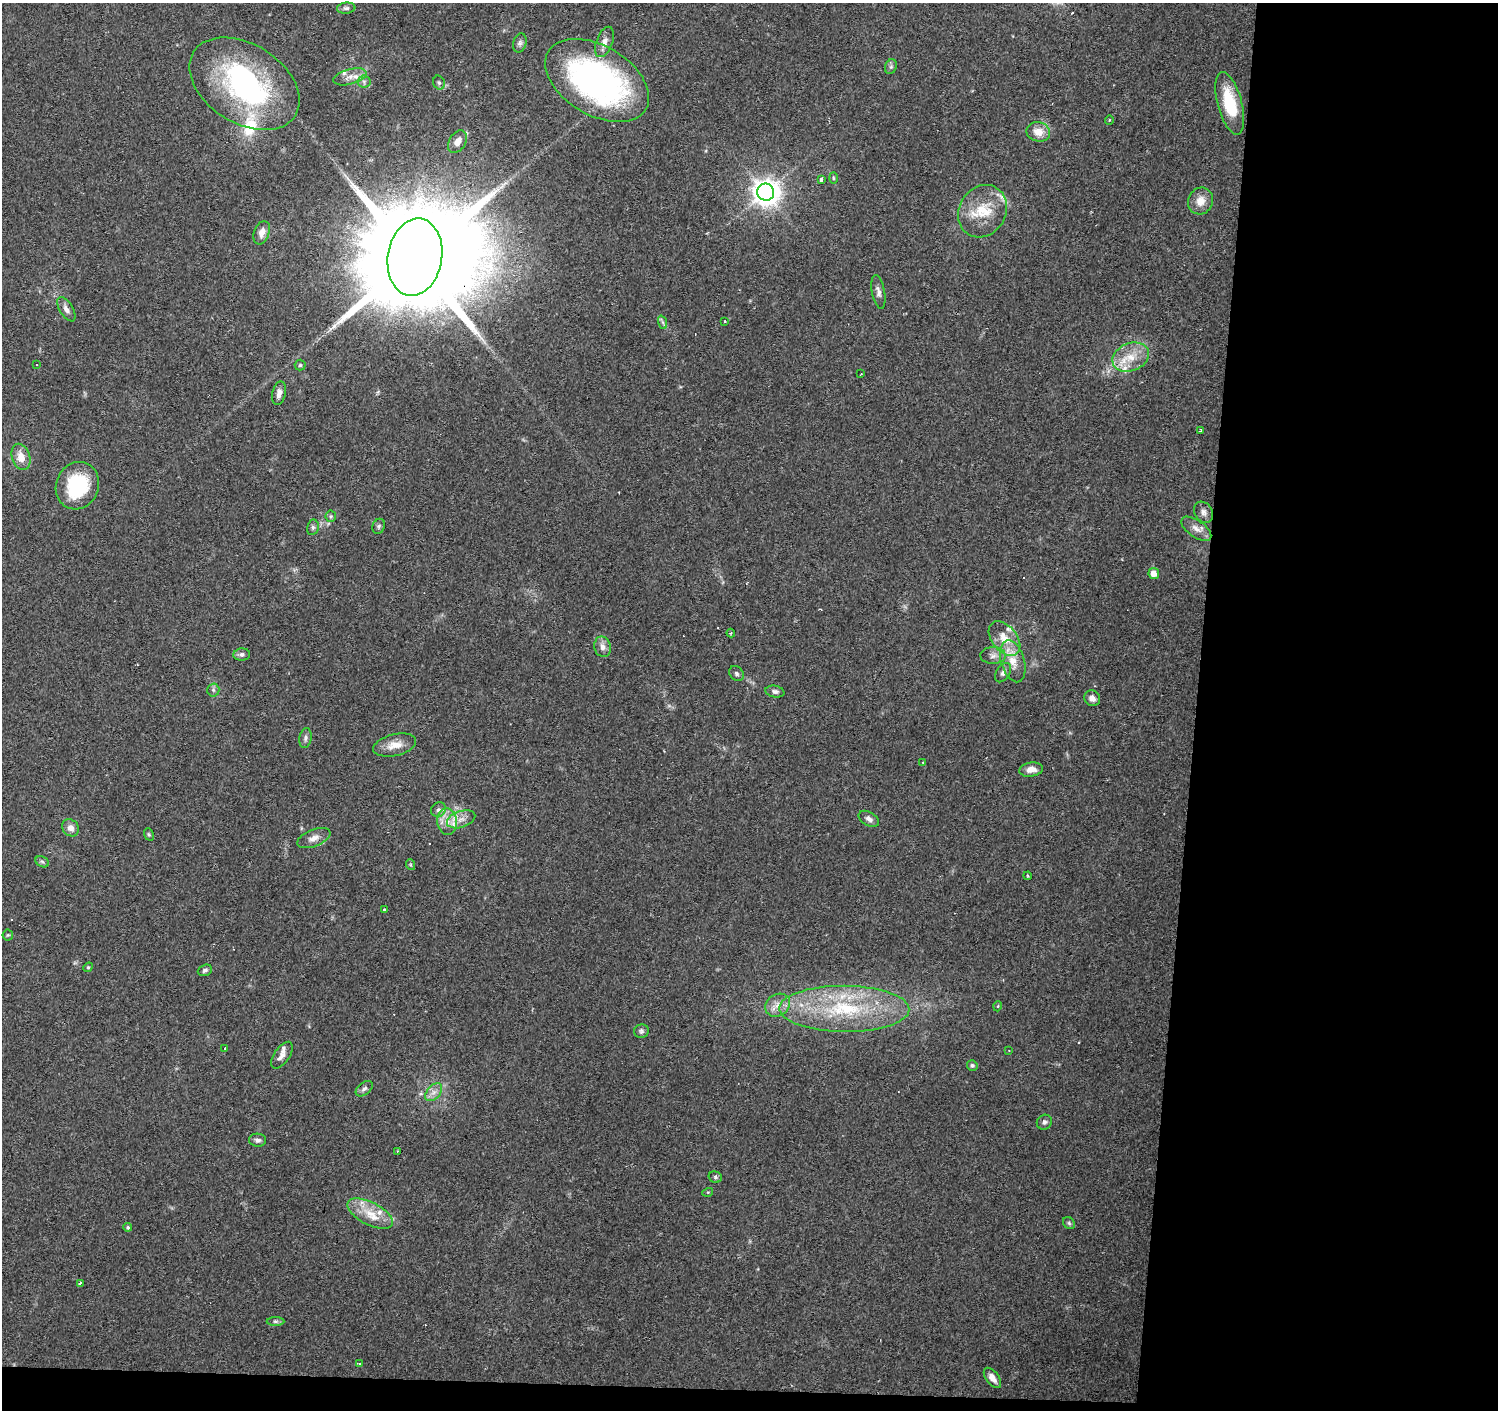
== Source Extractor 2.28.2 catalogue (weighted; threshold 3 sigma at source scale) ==
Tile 9 of 3 x 3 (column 3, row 3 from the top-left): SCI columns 2992-4487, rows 226-1633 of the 4493 x 4730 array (HDU 1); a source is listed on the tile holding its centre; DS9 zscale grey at full resolution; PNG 1500 x 1412 px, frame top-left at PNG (2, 3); each listed source drawn as its Kron ellipse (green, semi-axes under 4 px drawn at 4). Shown black and unused: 22% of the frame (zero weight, under 2 of 3 exposures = <1% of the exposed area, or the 3 px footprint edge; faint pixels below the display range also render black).
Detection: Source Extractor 2.28.2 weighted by HDU 2 'WHT'; one run over the whole footprint, this tile lists its part. Background 0.0983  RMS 0.0063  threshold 0.0282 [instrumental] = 3 sigma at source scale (4.5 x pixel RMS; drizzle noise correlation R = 1.50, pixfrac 1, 0.0396/0.0396 arcsec/px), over >= 5 px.
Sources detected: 105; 3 inside a brighter object's white glare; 5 cosmic-ray / hot-pixel residue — neither listed nor drawn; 8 inside a brighter listed object's ellipse — not listed separately; the other 89 listed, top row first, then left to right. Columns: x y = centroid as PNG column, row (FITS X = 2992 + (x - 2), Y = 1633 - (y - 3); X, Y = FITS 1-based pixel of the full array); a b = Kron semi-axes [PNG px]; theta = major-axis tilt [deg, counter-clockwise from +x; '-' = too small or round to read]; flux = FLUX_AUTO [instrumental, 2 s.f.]
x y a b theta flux
346 8 9 5 6 1.8
604 42 16 8 70 4.6
520 43 10 6 75 2
891 67 7 5 69 1.5
350 77 17 7 16 5.3
597 80 57 34 -31 200
364 82 6 6 - 1.7
439 83 7 5 -74 1.5
245 84 60 39 -32 130
1230 103 32 12 -75 26
1109 120 5 3 - 0.51
1038 132 12 9 -12 7.8
458 142 12 8 59 5.7
833 178 6 4 -88 0.77
821 179 3 3 - 11
766 192 8 8 - 710
1200 201 13 12 - 7.2
983 211 27 23 59 22
262 233 12 7 69 4.8
415 257 39 27 80 23000
878 292 17 6 -80 3.2
66 309 14 6 -58 3.4
725 321 3 2 - 0.6
662 322 7 4 -70 1.4
1131 357 19 14 21 13
37 365 3 2 - 0.64
300 365 5 5 - 1
861 374 2 2 - 0.36
279 393 12 6 76 3.5
1201 431 3 2 - 0.88
21 457 13 9 -72 7.9
77 486 24 21 67 43
1204 512 11 8 -57 3
331 516 6 5 - 1.1
379 526 8 6 67 1.4
313 527 8 6 78 1.5
1196 529 17 8 -35 5
1154 574 6 5 - 4.6
731 633 4 4 - 0.72
1004 639 20 12 -51 13
603 647 10 8 -76 3.9
242 655 8 6 6 2.1
993 655 12 8 -1 3.6
1013 661 21 11 -74 11
1003 673 10 7 57 2.4
736 674 8 6 -49 1.7
213 690 6 6 - 1.5
775 691 9 6 -11 2
1092 698 8 7 - 3.3
305 738 10 6 78 1.9
395 745 22 10 14 8.4
923 763 4 2 - 1.2
1031 770 12 7 8 5
438 810 8 7 - 2
461 819 15 8 19 5.7
869 819 11 6 -30 2.8
447 821 13 10 -85 7.2
70 828 9 7 -50 3.9
149 834 6 4 -68 0.92
314 838 17 8 22 4.7
42 862 7 5 -29 1.4
411 865 5 3 - 0.69
1028 876 4 3 - 0.65
385 910 4 3 - 4.1
8 935 5 5 - 0.93
88 967 5 4 - 0.81
205 970 7 5 20 1.6
778 1005 13 11 35 6.6
998 1006 5 3 - 0.56
844 1009 65 23 -1 69
641 1031 7 6 - 1.6
225 1048 3 3 - 1.3
1009 1050 3 2 - 0.48
282 1055 15 7 55 4.2
972 1065 5 5 - 1.3
364 1089 10 6 39 2
434 1092 10 6 49 3.5
1044 1122 8 7 - 2
258 1140 8 6 -2 2
397 1151 2 2 - 0.6
715 1177 7 5 -15 1.3
708 1192 5 3 - 0.67
370 1214 25 11 -27 13
1069 1223 7 5 -47 1.3
128 1227 4 4 - 0.95
80 1283 3 2 - 0.93
275 1321 9 4 0 1.3
359 1363 3 3 - 1.2
992 1378 12 6 -53 5.1
Overlapping masked pixels (flux is a lower limit): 1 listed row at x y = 415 257
Isophote crosses this tile's border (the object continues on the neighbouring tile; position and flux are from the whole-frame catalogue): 1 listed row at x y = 597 80